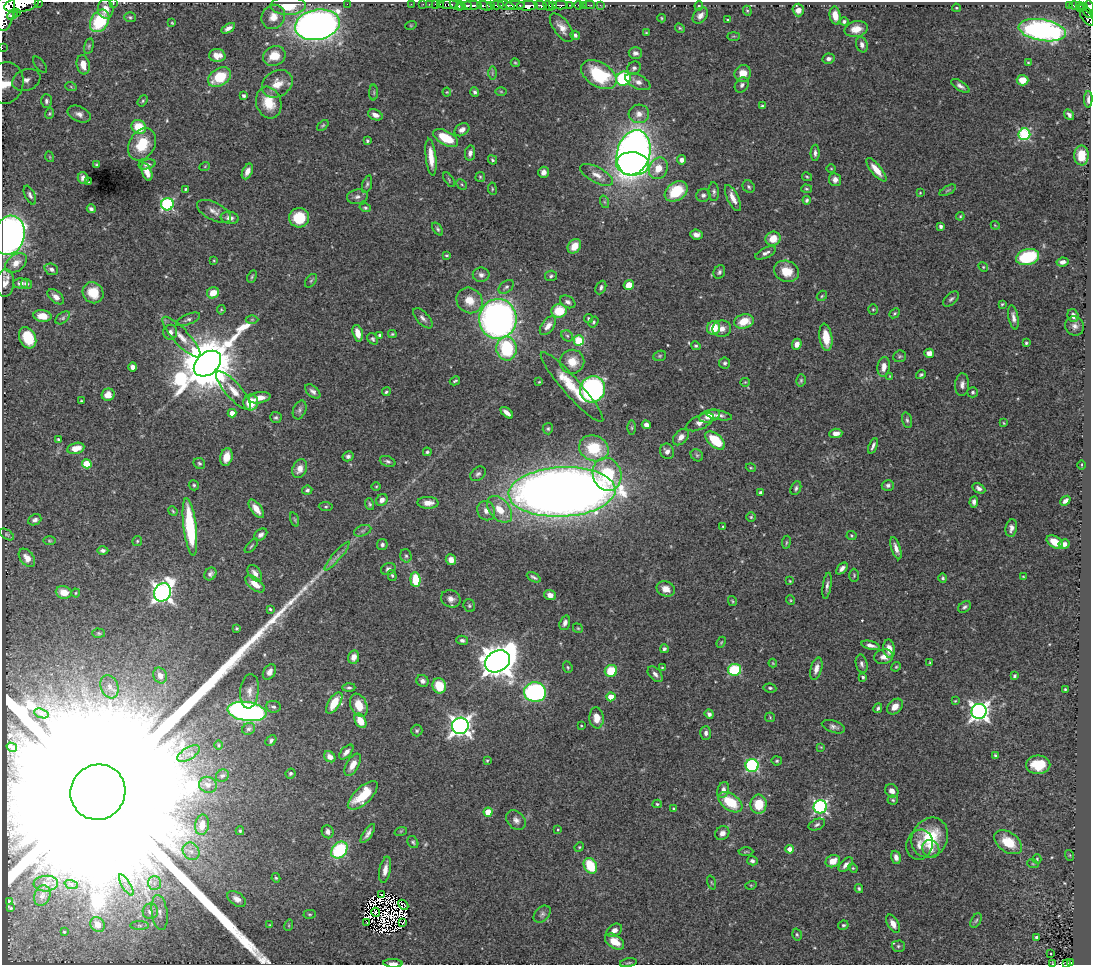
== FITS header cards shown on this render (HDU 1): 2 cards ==
NAXIS1  =                 1089
NAXIS2  =                  963

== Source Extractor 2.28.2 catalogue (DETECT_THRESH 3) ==
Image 1089 x 963 px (HDU 1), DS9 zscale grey, 1 PNG px = 1 image px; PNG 1093 x 967 px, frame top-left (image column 1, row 963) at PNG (2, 2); each listed source drawn as its Kron ellipse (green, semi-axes under 4 px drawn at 4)
Background 0.726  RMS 0.016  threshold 0.0481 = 3 sigma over >= 5 px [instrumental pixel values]
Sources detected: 526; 17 with non-positive FLUX_AUTO (blend fragments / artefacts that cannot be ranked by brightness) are neither listed nor drawn; of the other 509, the 500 brightest by FLUX_AUTO listed and drawn (9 fainter detections omitted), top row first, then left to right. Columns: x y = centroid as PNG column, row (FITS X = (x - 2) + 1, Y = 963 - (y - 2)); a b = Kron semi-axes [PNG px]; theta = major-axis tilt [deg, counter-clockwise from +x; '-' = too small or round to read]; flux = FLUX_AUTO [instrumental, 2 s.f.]
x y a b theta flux
38 2 3 2 - 50
113 3 3 3 - 1
22 4 17 7 12 1800
347 4 2 2 - 42
411 4 2 2 - 14
423 4 2 2 - 11
429 4 2 2 - 11
436 4 3 2 - 14
440 4 2 2 - 11
449 5 10 3 0 110
456 5 7 3 -31 460
461 5 4 3 - 370
472 5 10 3 -1 680
497 5 6 3 -3 330
506 5 8 4 -18 290
515 5 9 3 0 370
553 5 3 3 - 160
560 5 7 3 0 230
569 5 3 2 - 63
578 5 4 3 - 41
583 5 2 2 - 7.8
589 5 6 2 0 14
600 5 2 2 - 8.5
1075 5 5 3 - 170
1080 5 3 3 - 81
288 6 17 9 0 28
467 6 4 3 - 240
485 6 8 4 -14 100
491 6 3 3 - 81
527 6 10 4 1 1300
541 6 6 3 -22 300
548 6 5 3 - 380
699 6 5 4 - 1.6
1069 6 3 3 - 46
1084 6 3 3 - 38
1089 7 6 3 -78 330
956 8 4 3 - 0.98
1080 8 4 3 - 100
106 9 9 8 - 13
5 10 21 9 82 3600
798 10 6 5 - 8.8
747 11 5 4 - 1.4
17 12 3 3 - 80
1088 13 5 3 - 74
12 14 6 3 45 270
700 16 9 6 48 5.7
835 16 9 5 -80 13
130 17 6 5 - 1.9
273 17 12 11 - 12
1087 17 10 5 -55 240
662 18 4 4 - 1.1
728 20 3 3 - 1.5
100 21 12 8 59 61
844 21 4 4 - 3
172 23 4 2 - 1.1
317 25 22 15 11 860
411 25 6 3 18 1
228 28 7 4 30 5.1
562 28 17 8 -53 9.3
680 28 5 4 - 1.5
856 29 11 8 10 11
1042 30 24 10 -10 310
646 33 4 3 - 1.2
575 35 5 4 - 3.1
733 36 6 3 0 1.3
862 45 8 5 -72 4
89 46 8 4 76 2
2 48 2 2 - 6.3
635 53 7 5 -2 4.8
217 56 8 6 -4 11
274 56 11 9 23 20
829 59 6 5 - 3.6
515 63 4 3 - 1.2
1028 63 4 4 - 1.2
40 65 9 4 -53 3.5
83 65 10 6 -79 14
634 68 7 6 - 3.2
492 73 7 4 89 1.9
743 73 9 8 - 15
599 75 19 12 -32 69
220 77 13 8 34 38
623 78 7 7 - 110
26 80 14 10 21 14
1023 80 6 5 - 17
638 82 13 7 -26 6.6
6 83 21 17 81 33
277 84 16 13 33 16
742 85 8 6 51 3.9
960 86 10 5 -33 3.9
71 87 6 3 -20 1.4
501 91 6 4 -2 1.4
374 92 8 4 90 1.5
447 92 4 4 - 1.1
475 92 5 4 - 2.4
244 96 3 3 - 2.9
1088 99 8 3 88 3.7
46 101 7 5 -90 2.8
143 101 6 4 52 1.6
269 103 16 12 -73 26
762 106 4 3 - 1.6
49 114 5 4 - 1.3
79 114 12 7 -24 5.3
639 114 10 9 - 8.5
375 115 7 5 -23 6.2
1069 115 6 4 -52 3.2
323 125 7 4 40 1.6
139 127 8 6 -35 29
462 130 8 6 33 5.5
1024 134 6 6 - 130
446 138 13 7 -28 33
367 141 4 3 - 1.7
142 144 17 12 60 33
470 153 8 5 81 4.4
634 153 23 16 74 830
815 153 8 4 89 3.5
1081 155 10 7 89 24
50 157 5 3 - 0.95
431 157 18 5 -83 15
492 160 5 3 - 1.6
682 160 4 4 - 5.5
147 164 8 5 11 3.4
633 164 16 11 -4 450
96 165 3 3 - 1.3
205 166 5 3 - 1
658 168 11 9 64 16
831 169 4 3 - 0.91
876 170 14 5 -51 13
247 171 8 5 64 7
147 172 9 5 -68 9.4
543 172 5 5 - 4.5
597 175 18 8 -28 10
480 177 5 5 - 1.4
807 177 5 3 - 1.3
83 178 6 5 - 5.2
449 180 8 3 -57 1.4
835 180 6 6 - 6.6
88 182 4 2 - 1.1
367 184 9 4 73 2.3
462 184 6 4 -45 1.2
749 187 6 5 - 2.2
185 189 4 3 - 1.2
492 189 6 3 -83 1.2
806 189 5 4 - 1.5
948 190 9 4 29 2
676 191 12 9 35 43
714 192 9 5 -88 2.8
920 193 4 4 - 1.1
30 195 10 5 -64 2.8
703 195 7 6 - 3.4
357 197 10 7 9 4.5
733 198 14 5 -64 9.4
807 200 4 3 - 2.1
605 202 6 4 -71 1.8
167 204 6 6 - 150
365 208 6 4 -16 1.7
91 209 4 3 - 3
214 211 18 9 -26 8.3
960 216 4 3 - 1
230 218 9 6 -9 5.8
299 218 10 9 - 35
995 225 4 3 - 0.93
940 226 4 3 - 3.1
438 229 7 4 -53 1.9
696 234 6 5 - 5.2
9 235 20 15 76 550
773 239 7 7 - 15
574 246 8 6 51 14
766 253 11 5 25 4.2
446 255 3 2 - 1.3
1028 257 12 8 15 66
214 260 4 4 - 0.99
1062 262 6 4 8 4.8
16 263 12 8 37 9.8
983 267 5 4 - 1.4
51 269 7 5 -21 3.4
786 271 13 10 -22 21
719 272 7 5 63 2.5
481 275 8 7 - 4.7
551 276 6 5 - 2
252 277 6 4 63 1.6
311 281 7 5 53 1.9
5 283 14 8 86 8
20 283 7 5 -2 4.6
26 284 6 4 -26 2.8
629 285 5 4 - 21
506 287 9 5 39 2.7
601 287 7 5 64 2.9
93 293 11 10 - 20
213 293 6 5 - 16
822 296 6 4 47 1.5
56 297 10 5 -39 5.9
951 299 9 5 44 2.8
469 300 14 12 -42 17
568 302 8 5 -29 3.9
1002 304 3 3 - 1.2
873 309 5 4 - 1.5
221 310 5 3 - 1.2
559 311 7 7 - 31
894 313 6 4 42 1.6
42 316 9 5 -7 11
1073 316 7 5 -72 5.3
1013 317 12 5 -79 5.2
63 318 8 5 38 2.3
423 318 12 6 -47 4.7
588 318 4 4 - 1.4
188 319 13 5 22 3.5
252 319 6 4 0 1.7
498 319 20 18 83 510
744 321 10 7 15 22
594 322 6 4 55 1.8
548 326 11 6 53 7.4
1075 326 10 9 - 5.6
714 328 7 6 - 25
722 329 9 8 - 7.3
170 332 7 7 - 5.2
358 333 8 5 -75 12
392 334 4 3 - 1.5
379 335 4 4 - 1.7
567 336 6 5 - 2.2
181 337 26 8 -47 15
826 337 14 6 -82 23
28 338 11 8 -64 36
373 339 6 5 - 2.1
579 340 5 5 - 65
1026 343 3 3 - 1.5
797 344 5 4 - 6.4
696 346 5 4 - 1.6
507 349 12 10 -86 72
929 353 5 4 - 7.2
660 356 6 5 - 1.8
899 356 6 5 - 1.9
572 362 12 12 - 16
725 363 5 5 - 2.3
207 364 15 10 40 8500
133 367 4 4 - 5.5
884 367 10 6 82 7.8
921 375 5 4 - 2.1
890 376 3 3 - 0.92
801 380 6 4 75 1.8
455 381 5 3 - 1.5
539 382 3 2 - 0.92
745 382 5 4 - 1.2
962 385 11 7 87 5.3
572 387 46 8 -49 39
592 389 13 12 - 290
233 390 24 8 -49 14
313 391 9 5 -41 3.8
386 392 4 4 - 1.7
973 392 5 5 - 2.1
108 395 6 6 - 11
259 398 11 5 10 10
81 401 3 3 - 1.1
251 402 8 7 - 24
300 410 10 6 69 3.2
232 413 4 4 - 8.8
507 413 7 4 -40 5.7
719 415 13 4 -10 4.6
709 416 11 6 16 12
276 418 6 5 - 2.1
907 420 8 5 -75 2.5
700 422 15 7 26 7
1004 423 4 4 - 0.99
646 425 4 4 - 5.4
632 428 7 3 -90 1.5
548 429 6 5 - 1.9
836 433 6 4 4 6.9
681 437 9 6 49 6.8
58 439 4 3 - 1.3
715 440 12 6 -41 38
873 446 8 3 68 3.1
76 448 9 5 13 13
594 448 15 12 -23 55
667 451 8 6 -63 5.5
427 452 4 4 - 1.6
697 455 7 5 -44 2.1
348 456 5 5 - 3
226 457 9 6 78 12
388 461 8 5 -21 2.7
199 463 6 5 - 2
87 464 5 4 - 35
1082 465 5 3 - 1
751 468 5 3 - 1.1
300 469 10 7 69 8.4
478 474 8 6 42 3.1
607 474 17 14 -71 61
194 485 5 5 - 1.8
888 485 6 5 - 2.8
376 486 4 3 - 0.94
796 488 7 5 64 2.5
979 488 7 4 -28 3.7
307 490 5 4 - 2.2
562 492 53 24 3 2300
761 493 4 4 - 2.6
382 500 6 5 - 5.1
1065 501 6 4 41 4.8
974 502 6 4 85 3.8
428 503 10 6 -1 9.1
370 504 6 4 -73 1.9
326 507 7 4 -5 1.7
256 509 11 5 -54 11
500 509 15 10 -51 20
173 511 5 4 - 1.3
486 511 10 8 -59 6.9
751 517 4 4 - 1.5
35 520 7 5 23 3.1
295 520 7 3 -71 1.4
723 526 3 2 - 1
190 527 29 6 -83 85
1011 528 9 5 80 4.5
363 531 9 5 20 3
7 534 8 4 -33 1.7
261 535 7 5 39 4
851 536 5 4 - 1.4
49 541 6 3 -1 1.3
137 541 5 5 - 1.4
786 542 7 3 81 1.2
1055 542 9 5 -30 13
1064 544 5 4 - 4.8
382 545 5 5 - 2.8
251 546 9 3 50 1.6
896 548 11 4 -72 5.9
103 550 6 4 -1 3.4
337 556 18 4 50 5.5
406 556 7 5 -73 2.5
27 558 10 6 -53 10
451 560 5 5 - 7
842 568 7 4 47 4.7
388 569 7 6 - 4.2
255 573 9 5 -54 5.9
210 574 7 5 53 3.4
392 575 5 4 - 1.6
854 575 6 5 - 1.6
534 577 7 3 -28 2.5
1023 577 3 2 - 0.94
943 578 5 4 - 2
416 580 7 5 -86 34
790 581 3 2 - 0.96
255 584 11 5 -38 11
827 586 13 4 81 3.8
666 589 9 7 -21 10
64 592 8 6 -16 15
163 592 9 8 - 620
76 593 4 4 - 1
550 595 6 5 - 6.6
451 599 10 8 -22 6.5
790 600 5 3 - 1
732 601 5 3 - 1.2
469 606 6 5 - 1.9
964 607 7 5 40 2.7
270 609 4 3 - 1.5
565 623 8 5 72 4.1
237 628 3 3 - 1.4
578 628 5 4 - 1.3
99 633 6 4 -3 1.7
462 640 6 4 -15 3.2
721 642 6 4 67 1.2
870 645 9 4 -13 5.3
664 649 4 4 - 2.5
889 649 9 5 -81 9.4
354 657 7 5 78 6.7
884 657 9 7 8 7.3
497 661 13 10 32 2300
930 662 4 3 - 1.2
773 663 4 4 - 0.98
862 664 9 5 -78 3.6
568 667 6 4 -69 1.5
662 667 4 3 - 1.1
896 667 5 4 - 1.3
816 669 11 5 75 7.7
734 670 6 5 - 83
611 671 6 6 - 31
269 672 8 6 57 6.5
655 674 9 5 -47 4.5
160 676 8 6 -66 6.6
1014 676 4 3 - 2
863 677 3 3 - 1.9
422 681 6 5 - 4
439 686 8 6 -70 29
109 687 12 8 -68 7.7
349 688 6 4 0 2
770 688 6 4 -9 2
1065 689 3 3 - 1.3
249 691 17 9 84 9.1
535 692 11 10 - 190
611 697 4 4 - 19
955 701 3 3 - 1.1
334 703 12 5 56 27
359 705 12 8 -68 17
273 707 7 5 -7 3.1
895 707 9 6 46 10
878 708 5 3 - 2.2
247 711 19 9 -9 380
979 711 7 7 - 550
41 713 7 4 -19 2.8
709 714 5 4 - 3.3
770 717 5 5 - 1.3
597 718 10 7 -86 15
360 721 8 5 -60 17
581 725 3 2 - 0.9
460 726 8 8 - 650
833 727 12 6 -19 4.1
249 729 7 5 31 2.3
417 731 6 5 - 2.1
706 733 7 5 88 3.9
271 741 6 4 45 2.5
218 745 5 3 - 1
12 747 5 2 - 1.3
821 747 4 4 - 0.94
346 752 9 5 46 4.8
188 754 13 6 30 6.7
995 755 4 3 - 1.7
330 757 6 5 - 7.2
487 761 4 4 - 1
777 761 5 4 - 1.8
353 765 12 6 60 8.6
752 765 6 6 - 140
1038 765 12 9 0 26
290 773 5 4 - 2.3
222 776 7 6 - 2.4
208 785 9 8 - 6.5
723 790 8 5 69 5.5
892 791 7 6 - 6.1
98 792 28 27 - 540000
363 795 19 8 43 31
893 800 5 4 - 1.4
730 802 13 8 -36 36
657 804 4 4 - 1.3
758 804 9 8 - 27
820 807 7 6 - 200
674 809 4 2 - 1.3
488 812 4 4 - 24
516 820 11 8 -44 5.7
817 824 9 5 24 2.7
202 825 10 7 80 9.5
558 829 4 3 - 1.2
240 831 4 3 - 1.4
401 831 6 4 18 1.3
328 832 6 6 - 4.4
722 833 7 6 - 6.1
368 834 11 4 56 4.7
930 838 20 17 61 50
413 842 6 5 - 1.8
1008 842 15 10 -35 25
920 845 15 13 71 11
579 847 5 4 - 1.3
790 849 4 4 - 12
931 849 9 8 - 6.9
339 850 9 7 48 92
191 851 9 8 - 5.8
746 852 7 3 1 1.2
1069 855 5 3 - 0.9
896 857 7 4 -73 5.1
1037 859 4 4 - 1.2
752 861 5 4 - 2.9
833 861 7 6 - 13
1033 864 6 3 -19 1.2
846 865 9 5 45 5.2
590 866 8 6 -62 42
853 868 5 4 - 1.2
385 870 13 5 79 8.2
276 878 4 4 - 1.5
711 882 7 3 -71 1.1
154 883 7 6 - 4.4
46 884 12 8 4 5.9
71 884 7 4 -18 2.5
126 885 12 3 -58 4.1
751 885 6 3 17 1.2
859 888 4 4 - 1.8
382 894 3 3 - 4.4
42 896 10 8 71 4.6
237 899 10 6 -35 6.1
9 901 3 3 - 1.1
403 905 6 4 -45 2
11 908 3 3 - 1.3
150 911 8 7 - 6.5
160 912 17 8 -82 8.2
376 912 4 2 - 2
310 914 6 4 -2 1.5
542 914 10 7 46 3.7
976 920 8 5 62 2
366 922 3 2 - 2.1
403 923 3 2 - 1.8
98 924 8 7 - 15
893 924 10 5 -60 7.9
140 925 9 4 0 2.5
270 925 4 4 - 0.94
289 925 6 3 72 1.1
843 925 5 4 - 2
614 930 8 5 32 6
64 932 4 4 - 1.3
797 935 6 4 -74 1.7
1036 937 3 3 - 2.1
614 942 10 6 -33 16
898 946 6 5 - 2.4
1051 954 3 3 - 3
393 963 10 3 -1 4.8
628 963 9 3 9 1.5
1052 963 3 2 - 1
1070 963 3 3 - 54
1067 964 3 3 - 33
At the frame edge (FLAGS 8, measured only in part): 14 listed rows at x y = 38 2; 113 3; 22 4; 1089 7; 5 10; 1087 17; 100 21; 2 48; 6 83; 1088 99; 9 235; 393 963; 1052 963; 1067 964
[9 fainter detections neither listed nor drawn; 17 non-positive-flux detections neither listed nor drawn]